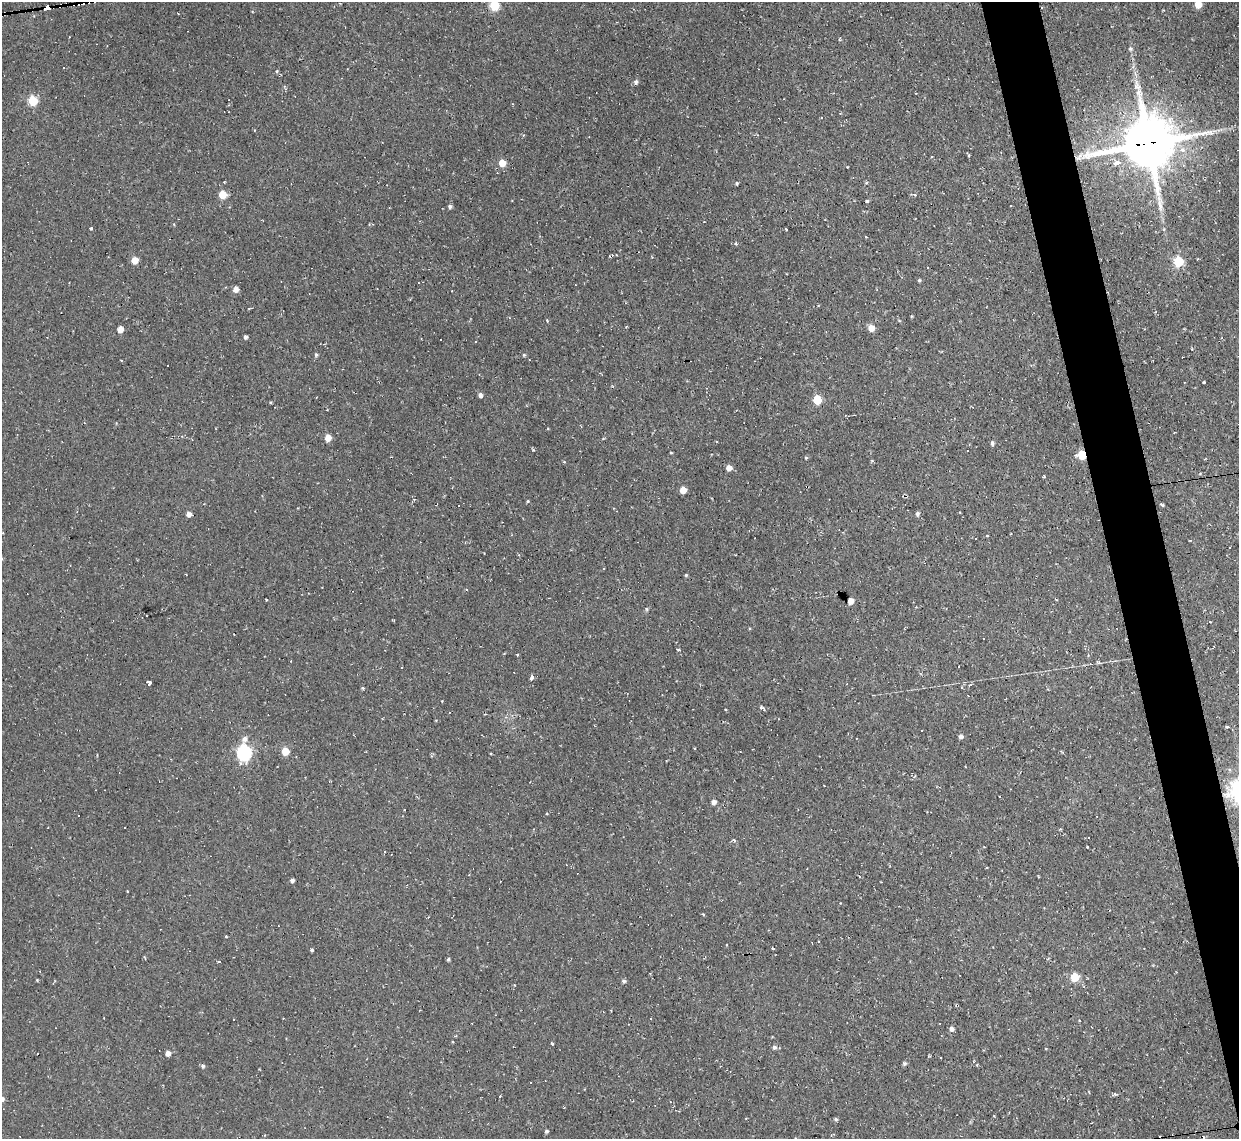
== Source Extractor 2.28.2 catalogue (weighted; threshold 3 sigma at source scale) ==
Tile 6 of 4 x 4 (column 2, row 2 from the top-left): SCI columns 1238-2474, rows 2404-3540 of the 4948 x 4925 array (HDU 1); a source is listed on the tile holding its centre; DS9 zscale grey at full resolution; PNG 1241 x 1141 px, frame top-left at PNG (2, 2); no overlay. Shown black and unused: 4% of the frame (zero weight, under 2 of 3 exposures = <1% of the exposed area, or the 3 px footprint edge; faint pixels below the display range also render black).
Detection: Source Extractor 2.28.2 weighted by HDU 2 'WHT'; one run over the whole footprint, this tile lists its part. Background 0.146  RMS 0.0073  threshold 0.0329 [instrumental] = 3 sigma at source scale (4.5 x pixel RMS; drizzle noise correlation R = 1.50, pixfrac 1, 0.05/0.05 arcsec/px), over >= 5 px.
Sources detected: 120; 28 cosmic-ray / hot-pixel residue — not listed; the other 92 listed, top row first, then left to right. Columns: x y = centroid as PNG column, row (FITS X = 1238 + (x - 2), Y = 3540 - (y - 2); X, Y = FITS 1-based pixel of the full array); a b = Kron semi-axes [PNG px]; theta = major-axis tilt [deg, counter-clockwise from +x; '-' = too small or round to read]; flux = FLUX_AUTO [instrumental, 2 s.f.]
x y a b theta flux
1198 4 5 5 - 14
494 5 6 5 - 36
47 8 4 4 - 150
1130 49 6 5 - 1.2
277 71 4 4 - 0.9
636 82 5 5 - 2
33 101 6 5 - 31
1148 143 18 17 - 3800
1182 150 8 7 - 4.3
1079 157 13 5 40 3.7
502 163 5 5 - 11
1116 163 5 4 - 8.4
847 167 3 2 - 0.45
737 183 4 4 - 1.1
222 194 5 5 - 15
867 202 5 3 - 0.92
450 206 5 4 - 1.8
91 228 4 3 - 1.2
786 229 3 2 - 0.74
866 237 4 2 - 0.5
134 260 5 5 - 12
1178 261 6 5 - 39
928 268 3 2 - 1
919 280 5 4 - 0.88
236 289 6 5 - 4.2
547 320 4 3 - 0.8
871 328 6 5 - 7.2
120 329 5 4 - 6.4
245 337 4 3 - 2
316 355 5 4 - 1.2
524 355 4 4 - 0.95
167 366 3 3 - 1.8
1204 382 3 2 - 0.64
480 395 5 5 - 2.4
817 400 6 5 - 26
271 402 3 2 - 1
328 438 5 5 - 8.3
992 443 4 4 - 1.9
967 450 2 2 - 0.64
671 453 4 2 - 0.57
1082 455 5 5 - 28
806 458 4 4 - 0.76
729 468 5 5 - 4.7
683 490 5 5 - 8.4
528 501 3 3 - 0.93
1162 505 5 3 - 1.1
189 514 5 4 - 3.2
917 514 6 5 - 1.5
1229 548 3 3 - 5
686 575 4 3 - 0.9
1055 599 4 3 - 0.8
850 601 5 5 - 6.7
646 609 5 4 - 0.99
1214 647 3 2 - 1.7
678 650 5 2 - 0.73
517 655 3 3 - 0.75
402 668 3 3 - 8.2
532 677 5 3 - 2
150 682 3 3 - 63
763 708 7 4 -56 1.3
725 709 3 2 - 0.66
1227 727 5 3 - 0.91
961 736 5 5 - 2.1
285 751 5 5 - 16
244 752 8 6 -90 150
824 786 3 2 - 0.59
714 802 4 4 - 3.2
124 827 3 3 - 2.8
734 840 4 3 - 1.2
1087 847 3 2 - 1.1
384 851 3 3 - 6.4
987 868 3 2 - 0.61
292 880 4 4 - 2.1
127 891 2 2 - 0.81
226 936 3 3 - 0.6
773 948 3 2 - 0.97
312 950 3 3 - 1.2
448 960 3 3 - 1.1
219 961 3 3 - 3.5
1074 977 6 5 - 22
37 980 4 3 - 0.66
624 981 5 5 - 1.5
233 1019 2 2 - 0.62
952 1029 6 5 - 2.5
552 1043 4 2 - 0.65
774 1047 6 5 - 1.9
168 1053 4 4 - 4
905 1064 7 4 34 1.1
203 1066 5 4 - 1.5
500 1096 3 3 - 0.71
836 1119 5 4 - 1.2
546 1131 5 4 - 1.2
Overlapping masked pixels (flux is a lower limit): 4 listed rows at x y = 47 8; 1148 143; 1079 157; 1082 455
Isophote crosses this tile's border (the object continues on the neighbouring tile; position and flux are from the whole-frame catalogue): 2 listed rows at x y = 1198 4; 494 5
Unlisted compact peaks at least as high as the median listed source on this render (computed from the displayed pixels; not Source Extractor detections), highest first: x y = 533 450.